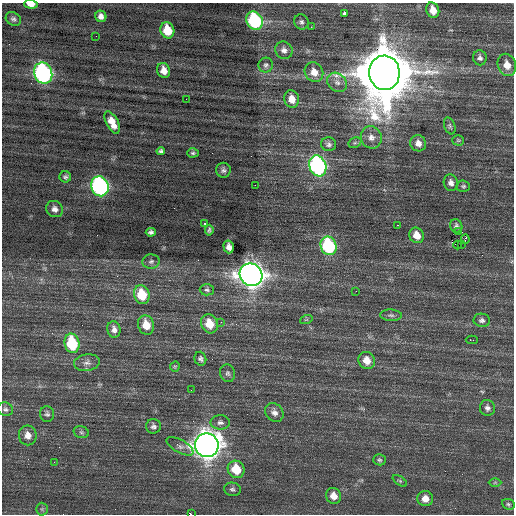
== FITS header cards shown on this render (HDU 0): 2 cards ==
NAXIS1  =                  512 / Axis length
NAXIS2  =                  512 / Axis length

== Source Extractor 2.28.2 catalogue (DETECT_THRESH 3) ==
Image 512 x 512 px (HDU 0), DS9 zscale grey, 1 PNG px = 1 image px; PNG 516 x 516 px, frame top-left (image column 1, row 512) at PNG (2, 3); each listed source drawn as its Kron ellipse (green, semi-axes under 4 px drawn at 4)
Background 0.331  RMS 0.84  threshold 2.51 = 3 sigma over >= 5 px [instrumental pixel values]
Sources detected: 91; all 91 listed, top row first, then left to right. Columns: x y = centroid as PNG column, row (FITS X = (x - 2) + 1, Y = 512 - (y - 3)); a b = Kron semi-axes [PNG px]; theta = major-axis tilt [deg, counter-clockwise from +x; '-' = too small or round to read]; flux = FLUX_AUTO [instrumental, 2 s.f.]
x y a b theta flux
31 4 7 4 -3 430
433 10 8 6 -69 620
345 14 4 4 - 100
101 16 6 5 - 240
13 19 8 6 -35 160
255 21 9 8 - 6200
301 22 7 7 - 150
311 27 2 2 - 170
167 30 8 7 - 1300
96 36 2 2 - 70
284 50 9 8 - 260
480 58 8 6 -84 180
266 65 7 7 - 150
507 65 11 9 -70 600
164 70 8 6 -72 490
314 72 10 9 - 550
43 73 11 9 -68 15000
384 73 17 15 -86 490000
337 82 11 8 -43 330
186 99 2 2 - 150
292 99 9 7 -76 520
112 122 12 6 -63 620
450 126 9 5 -70 120
371 137 11 10 - 400
458 140 5 5 - 82
355 143 7 5 29 94
418 143 8 7 - 360
329 144 7 7 - 170
161 151 4 4 - 110
193 153 6 4 1 100
318 166 10 8 -71 12000
223 170 7 7 - 160
65 177 6 5 - 120
451 183 8 7 - 260
255 185 2 2 - 250
100 186 10 8 -67 14000
463 186 7 5 -4 100
55 209 9 8 - 260
205 223 3 2 - 260
398 225 3 2 - 350
456 226 7 5 -65 160
209 230 5 3 - 89
458 231 4 2 - 540
151 232 5 4 - 150
417 235 8 7 - 580
465 239 4 2 - 71
461 244 2 2 - 2100
458 245 4 2 - 500
328 246 9 7 -69 6100
229 247 6 5 - 290
151 261 8 7 - 160
251 275 12 10 -43 60000
207 290 7 5 -1 130
356 291 3 2 - 39
142 295 9 7 -73 1600
391 315 11 5 -2 180
306 320 6 4 19 69
482 320 8 6 -9 180
221 322 3 3 - 28
209 324 10 8 -64 940
146 325 10 8 -73 760
114 329 8 6 -77 260
472 340 6 2 0 240
72 343 10 7 -76 3000
200 359 7 6 - 140
367 360 9 8 - 620
87 363 13 8 8 320
175 367 5 5 - 79
228 373 9 7 -74 160
191 390 2 2 - 120
487 408 8 7 - 210
5 409 8 6 -19 150
274 413 10 8 -48 290
47 414 8 7 - 150
220 422 10 7 0 200
153 426 7 7 - 180
81 432 8 6 -15 110
28 435 10 9 - 400
207 445 12 11 - 70000
180 446 15 6 -29 240
379 460 6 5 - 100
54 462 3 2 - 72
236 469 9 8 - 1500
400 481 8 4 -35 97
495 482 6 4 1 74
232 489 8 6 -11 150
333 496 8 7 - 480
425 499 8 7 - 460
508 504 6 5 - 100
42 509 6 6 - 110
191 514 2 2 - 150
At the frame edge (FLAGS 8, measured only in part): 2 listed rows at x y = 31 4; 191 514